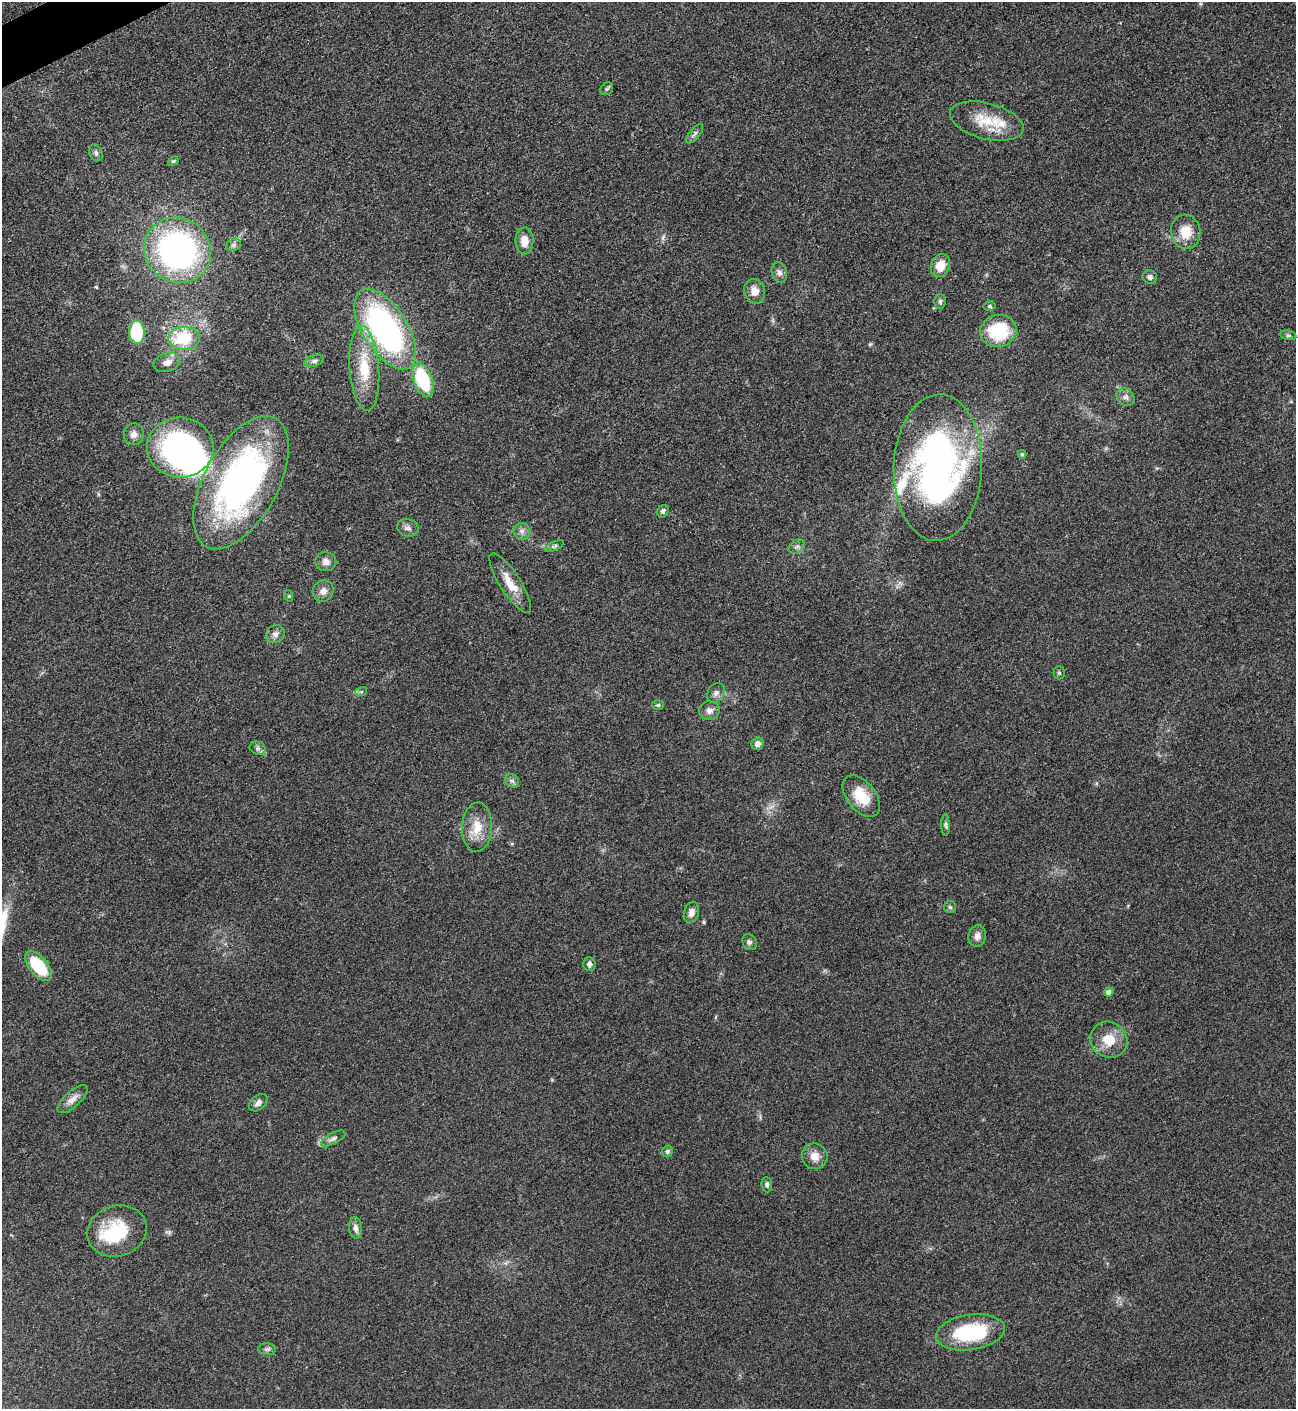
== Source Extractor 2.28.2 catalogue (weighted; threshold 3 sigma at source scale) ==
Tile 11 of 4 x 4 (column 3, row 3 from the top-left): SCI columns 2752-4045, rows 1415-2821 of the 5636 x 5647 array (HDU 1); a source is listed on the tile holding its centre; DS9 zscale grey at full resolution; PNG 1298 x 1411 px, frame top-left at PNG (2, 2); each listed source drawn as its Kron ellipse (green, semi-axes under 4 px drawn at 4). Shown black and unused: <1% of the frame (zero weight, under 3 of 5 exposures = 1% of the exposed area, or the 3 px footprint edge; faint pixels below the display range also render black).
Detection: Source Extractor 2.28.2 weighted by HDU 2 'WHT'; one run over the whole footprint, this tile lists its part. Background 0.095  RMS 0.0068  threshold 0.0304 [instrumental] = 3 sigma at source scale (4.5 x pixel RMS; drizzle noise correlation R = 1.50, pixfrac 1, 0.05/0.05 arcsec/px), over >= 5 px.
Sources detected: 73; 2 inside a brighter object's white glare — neither listed nor drawn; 2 inside a brighter listed object's ellipse — not listed separately; the other 69 listed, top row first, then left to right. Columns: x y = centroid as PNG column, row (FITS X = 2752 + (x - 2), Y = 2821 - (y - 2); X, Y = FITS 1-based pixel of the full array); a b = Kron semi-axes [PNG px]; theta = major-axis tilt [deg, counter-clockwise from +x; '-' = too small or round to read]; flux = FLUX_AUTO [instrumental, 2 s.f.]
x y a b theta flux
607 89 7 5 44 1.2
987 121 38 18 -14 22
695 134 12 5 50 2.1
96 153 9 6 -64 2.1
173 161 6 4 21 0.9
1186 232 17 14 -82 13
524 241 13 9 89 8.3
234 245 8 6 23 1.8
177 250 34 32 -37 180
940 266 12 9 67 11
779 272 10 7 -75 3
1150 277 7 6 - 2.4
755 291 12 10 -76 6.8
940 302 7 5 -89 1.6
990 306 6 5 - 1.1
385 329 45 22 -58 180
998 331 18 16 14 42
137 332 12 8 -86 35
1288 335 8 4 -12 1.3
184 338 16 11 2 29
314 361 9 5 16 2.1
167 363 14 9 16 4.9
364 368 43 15 -86 27
423 380 18 9 -68 46
1126 397 9 8 - 2.9
134 434 11 10 - 4
180 447 33 30 -6 190
1022 454 4 4 - 0.99
938 467 73 44 88 270
241 483 73 37 61 240
663 511 6 5 - 1.8
408 528 11 8 -14 3
522 531 8 8 - 3
555 546 10 4 27 1.5
797 547 9 6 32 2
326 562 10 9 - 3.9
510 583 34 10 -57 13
323 591 11 10 - 4.5
289 596 6 3 -71 0.81
275 634 9 8 - 3.3
1059 673 6 5 - 1.3
361 692 6 4 18 0.97
716 693 10 8 52 2.9
658 705 6 5 - 1
709 711 10 9 - 3.8
758 744 6 6 - 3.3
258 748 8 6 -21 2
512 781 7 6 - 1.8
861 796 24 14 -51 18
946 825 11 4 -89 1.5
477 827 25 15 87 14
950 907 6 5 - 1.3
691 913 11 7 73 3.9
977 936 11 8 77 4
749 942 8 7 - 2
589 964 7 6 - 2.4
38 966 18 9 -51 32
1109 992 5 4 - 2.8
1109 1040 19 17 -34 15
72 1099 19 8 42 5.1
258 1103 10 7 40 2.9
333 1138 13 5 28 2.6
667 1151 6 5 - 1.2
815 1156 13 12 - 6.8
767 1185 7 5 -84 1.6
356 1228 10 6 -86 3.1
117 1231 30 25 18 36
970 1332 35 17 8 47
267 1349 9 6 0 1.8